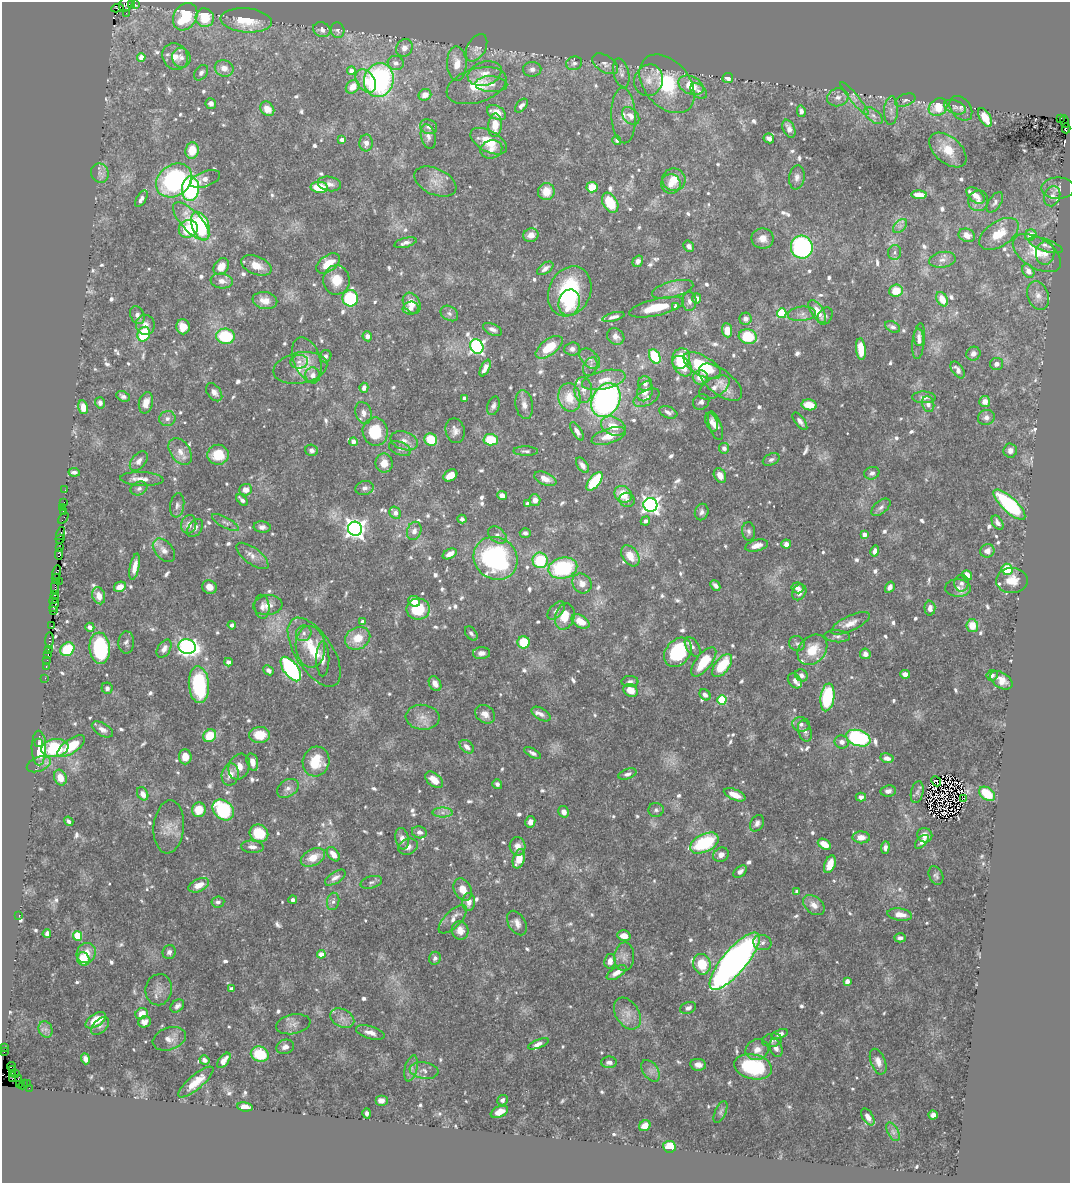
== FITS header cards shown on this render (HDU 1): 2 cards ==
NAXIS1  =                 1068
NAXIS2  =                 1181

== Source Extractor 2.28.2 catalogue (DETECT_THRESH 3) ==
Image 1068 x 1181 px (HDU 1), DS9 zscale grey, 1 PNG px = 1 image px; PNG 1072 x 1185 px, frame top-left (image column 1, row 1181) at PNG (2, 2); each listed source drawn as its Kron ellipse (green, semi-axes under 4 px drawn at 4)
Background 0.979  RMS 0.022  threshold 0.0665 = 3 sigma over >= 5 px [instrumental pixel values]
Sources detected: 865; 3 with non-positive FLUX_AUTO (blend fragments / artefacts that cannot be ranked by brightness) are neither listed nor drawn; of the other 862, the 500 brightest by FLUX_AUTO listed and drawn (362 fainter detections omitted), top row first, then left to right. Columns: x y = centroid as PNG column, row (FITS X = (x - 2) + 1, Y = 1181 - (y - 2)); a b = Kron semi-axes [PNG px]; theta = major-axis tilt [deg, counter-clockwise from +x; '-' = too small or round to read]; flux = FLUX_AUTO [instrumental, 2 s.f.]
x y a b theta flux
126 4 8 6 56 430
132 5 4 3 - 85
136 5 3 3 - 61
117 8 6 4 10 58
126 13 2 2 - 15
185 17 14 11 58 73
205 18 9 9 - 44
246 20 25 12 -5 49
322 30 9 7 -25 7.3
338 30 8 6 -74 4.8
404 48 9 8 - 9.1
477 48 15 9 60 9.3
141 57 4 4 - 17
175 57 14 12 -56 17
181 58 10 9 - 7.9
396 63 8 7 - 6.5
574 63 8 6 20 5
457 64 17 10 -88 22
605 64 14 8 -32 8.8
224 68 9 8 - 12
532 69 9 7 2 7.4
351 71 4 4 - 12
201 73 8 6 51 5.6
485 73 17 11 18 19
621 73 15 7 -75 8.2
728 78 5 5 - 8.9
379 80 17 15 75 290
649 80 16 14 66 20
366 81 13 9 -57 21
491 84 16 8 -2 12
667 84 33 22 -50 98
691 85 13 9 -26 34
477 86 31 17 17 53
353 87 7 6 - 19
699 91 9 6 -41 5.7
425 95 6 5 - 13
838 97 11 9 13 9.7
854 98 21 4 -50 7.7
905 100 11 6 22 4.9
211 104 5 5 - 5.4
521 106 8 4 51 6
938 107 10 8 39 39
955 107 11 6 -22 5.8
961 108 14 9 -53 8.1
267 109 8 6 -52 18
801 111 6 4 -76 5.7
891 111 14 7 86 8.5
497 113 10 6 -28 23
624 116 27 12 -88 21
631 116 10 7 -47 12
873 116 11 6 -41 6.7
985 118 10 5 -60 24
1060 118 3 3 - 250
1065 121 6 3 -73 230
495 125 12 6 86 24
429 127 9 7 -24 6.2
1066 128 5 2 - 40
789 129 9 5 -66 10
428 136 12 7 -75 7.8
769 138 5 4 - 5.7
342 139 4 3 - 8.9
617 140 5 4 - 4.6
489 141 20 10 -28 37
366 143 8 6 88 9.1
491 149 11 9 15 11
192 150 8 6 82 30
948 150 22 13 -40 34
100 173 10 8 -61 7.5
797 177 12 7 82 7.8
205 179 16 7 20 11
174 180 19 15 37 280
674 180 11 11 - 23
435 182 22 13 -25 20
329 184 12 7 -11 8.7
671 184 10 9 - 14
319 187 9 5 -2 46
592 187 5 5 - 35
1058 188 16 10 1 8.8
190 189 12 8 86 180
546 192 8 8 - 25
919 195 8 4 -2 18
975 195 10 6 -40 13
1052 196 10 7 70 8.8
141 199 9 5 59 6.7
978 201 10 10 - 9.7
995 202 12 6 57 5.3
610 203 11 7 -59 49
191 221 24 10 -47 35
201 226 15 8 -70 160
900 226 8 5 45 5.4
188 229 10 8 30 50
999 234 22 12 33 34
531 235 8 6 20 12
967 235 8 6 -22 12
1031 235 6 5 - 17
763 238 11 10 - 13
405 243 11 4 15 6.7
1045 245 18 6 -18 8.6
689 246 6 5 - 7.1
802 247 11 11 - 230
895 252 7 6 - 4.5
1037 253 27 15 -32 42
1045 253 12 9 84 13
942 260 13 8 10 9.8
638 261 6 5 - 5.9
328 263 13 8 35 28
256 265 16 9 -22 22
221 266 9 7 51 18
545 268 9 5 35 8
1028 271 7 5 -57 11
336 280 14 13 - 29
222 281 11 7 -7 11
673 289 21 8 15 14
570 291 26 20 64 140
896 291 7 6 - 28
1038 296 15 10 -71 14
350 298 8 8 - 120
697 298 5 4 - 7.5
942 299 8 5 -62 23
265 301 12 8 -10 18
689 301 9 7 88 6.8
412 303 11 8 -59 18
569 303 13 10 76 63
676 306 4 4 - 11
657 307 28 8 13 42
411 308 8 6 4 10
817 311 13 6 -57 25
449 313 9 7 -33 5.5
782 313 5 4 - 93
802 314 14 7 6 9.3
137 315 9 6 -65 7.6
825 316 9 7 59 4.5
613 317 11 4 14 6.7
746 319 6 6 - 6.4
145 325 10 9 - 11
183 327 7 7 - 21
893 327 8 5 -25 5
492 329 10 5 -25 6.8
727 330 7 5 -85 23
144 334 7 6 - 74
225 336 9 7 -6 85
367 336 5 5 - 8.1
616 336 9 7 -36 10
748 337 9 7 -16 68
919 337 9 5 -84 6.2
919 341 18 6 84 6.5
477 346 7 6 - 380
549 347 16 7 37 48
572 349 8 6 5 6.6
861 349 11 5 -85 31
973 354 7 6 - 8.6
325 356 6 6 - 5.2
655 356 7 5 -62 69
681 358 10 9 - 47
307 359 23 13 -70 26
590 359 12 8 -43 9
299 362 9 7 7 7.4
997 364 6 6 - 7.5
682 366 12 8 -48 31
702 366 21 10 -29 90
590 367 10 6 66 6.2
300 368 27 15 10 31
485 368 9 4 64 11
958 370 9 5 -56 8.1
313 375 8 7 - 10
700 377 7 7 - 17
604 380 22 9 12 21
720 382 26 12 -38 23
645 384 7 7 - 7.7
714 387 17 9 32 12
364 388 5 4 - 8.5
583 390 13 9 -88 12
645 391 10 7 67 13
214 392 10 6 -52 8.3
123 396 7 5 -26 4.8
569 397 14 11 -77 32
924 397 12 6 -2 8.2
464 398 4 3 - 5.5
646 398 14 7 27 8.8
606 400 18 13 63 420
985 401 5 5 - 14
701 402 8 7 - 5.9
100 403 6 5 - 6.8
146 403 11 7 76 13
928 404 8 6 -77 7.9
524 405 14 8 -80 11
809 405 7 5 -11 29
493 406 9 6 71 5.8
83 407 7 5 -77 17
668 412 9 5 -21 5.9
363 413 11 8 -71 9.3
986 418 8 7 - 7.1
167 419 8 7 - 6.8
800 421 10 5 -53 5.7
711 422 10 5 -71 6.7
613 426 13 9 -24 26
715 426 15 6 -70 11
455 431 12 9 -78 9.4
577 431 10 4 -58 8.5
375 432 14 12 -81 60
609 436 18 7 18 24
431 440 6 6 - 41
491 440 7 6 - 49
404 441 14 9 -19 12
353 442 4 4 - 9.7
724 448 5 5 - 5.5
400 449 12 6 -23 6.8
312 450 6 5 - 6.7
1010 450 7 6 - 6.8
180 451 15 9 -57 15
526 451 12 4 -1 4.4
218 455 11 10 - 35
771 459 9 5 22 4.9
139 461 11 7 50 10
384 463 9 8 - 17
582 465 9 5 -55 7.2
74 472 6 3 -7 5
872 473 7 6 - 6
450 475 7 5 32 20
720 475 8 5 -63 16
142 479 21 7 -2 13
545 479 12 6 -23 15
594 481 11 5 51 67
139 488 9 6 24 5.1
364 488 9 7 13 6.6
65 490 2 2 - 6.1
246 490 6 5 - 12
623 494 9 8 - 31
502 495 5 4 - 11
242 500 7 3 -44 5.5
535 500 6 5 - 9.5
627 500 7 7 - 5.1
64 502 2 2 - 18
528 504 4 4 - 12
177 505 12 7 81 6.8
650 505 7 7 - 590
1009 505 20 7 -43 170
63 507 2 2 - 5.8
881 507 11 6 39 6.6
63 512 4 3 - 79
702 512 8 7 - 5.6
395 513 6 5 - 11
63 518 6 2 55 11
462 519 4 4 - 4.5
645 521 5 4 - 5.6
225 523 15 5 -29 6.3
998 523 8 5 -57 6.4
189 524 9 7 75 11
262 527 8 5 -5 6.1
195 528 10 6 54 6.4
355 529 7 7 - 970
414 531 9 7 71 9.6
749 531 9 6 -83 5.1
525 533 5 5 - 5
61 534 6 3 75 71
864 534 4 4 - 8.5
497 535 10 7 -39 6
60 539 5 2 - 7.8
786 544 5 4 - 8.1
757 546 12 5 14 11
59 548 3 2 - 31
164 550 13 8 -49 12
875 551 5 4 - 8.1
987 551 7 6 - 12
59 554 6 4 84 58
450 554 7 4 27 12
252 556 19 8 -37 12
630 556 11 8 -56 22
496 558 23 20 -39 280
540 560 8 7 - 80
135 567 13 4 78 15
563 568 15 10 13 130
1007 569 6 5 - 43
57 572 7 3 76 77
967 575 5 4 - 22
56 579 5 2 - 22
1012 580 16 12 0 24
59 581 2 2 - 21
582 583 10 9 - 12
961 583 8 7 - 6.8
715 585 5 4 - 6.1
55 587 7 2 -90 70
120 587 6 5 - 17
209 587 7 6 - 10
890 587 6 4 58 7.4
797 588 6 5 - 7.5
958 588 13 8 -3 11
799 592 8 6 55 9.3
55 595 4 2 - 30
99 596 9 6 -73 15
54 599 5 3 - 37
414 601 6 5 - 19
54 605 6 3 69 61
268 605 14 10 6 13
262 607 12 7 -84 7.5
930 608 7 5 -89 9.9
418 609 11 10 - 62
556 610 11 6 47 7.3
53 611 4 2 - 16
565 617 13 9 75 27
580 621 10 6 -29 21
362 622 4 3 - 6.4
850 623 21 7 25 16
232 625 4 4 - 5.3
51 626 3 2 - 6.6
972 626 6 6 - 25
90 627 5 4 - 7
304 633 8 7 - 6.2
471 633 8 5 -53 4.6
837 636 13 6 -4 5.4
358 638 13 10 31 31
49 640 8 3 88 73
126 642 11 8 87 6.1
524 642 6 6 - 55
797 644 8 7 - 4.7
187 647 9 7 -17 480
310 647 21 14 -84 35
693 647 11 6 -56 6.2
100 648 15 10 -84 130
67 649 7 6 - 61
164 649 10 6 58 9.9
48 650 3 3 - 70
812 650 17 13 48 38
314 652 39 18 -57 59
678 652 16 12 51 110
481 653 8 6 4 8.2
48 654 3 2 - 47
865 654 5 5 - 8.6
323 659 17 6 90 10
47 660 2 2 - 13
228 662 4 4 - 6.7
704 662 17 8 51 52
46 666 3 2 - 31
722 666 13 7 52 55
291 669 14 7 -54 320
268 670 5 4 - 5.7
905 674 5 4 - 8.9
801 675 6 5 - 7.6
992 675 6 5 - 5.1
45 678 2 2 - 12
1001 680 12 7 -33 15
795 681 8 6 -49 7.4
630 682 8 5 2 6
435 684 8 5 -58 8.9
199 685 18 10 -86 140
107 688 6 5 - 5
630 690 7 6 - 21
705 695 6 5 - 6.8
827 697 14 7 82 120
722 700 5 4 - 89
485 714 11 8 -35 12
541 714 10 6 -30 6.7
423 717 17 12 -5 17
801 724 9 7 -12 6.3
102 729 11 6 -31 9
805 731 11 6 -73 7
260 735 10 8 0 31
210 736 7 6 - 46
858 738 13 7 -18 200
38 742 2 2 - 68
842 742 7 6 - 7.2
71 746 16 7 34 52
467 747 8 5 -41 8.9
39 748 17 7 -89 43
55 748 13 9 8 100
533 753 9 4 -30 5
185 757 7 6 - 17
887 758 7 5 -13 8.9
316 761 15 13 76 43
252 762 9 5 -75 12
39 764 12 7 22 8.3
239 767 13 10 68 15
627 774 9 5 19 5.6
230 775 11 8 78 16
60 778 8 6 -68 19
434 780 10 6 -40 18
936 781 5 2 - 4.7
497 784 5 4 - 5
288 788 12 8 34 9.8
888 791 8 5 6 7.6
917 792 11 6 78 5.5
143 794 7 5 -60 14
987 794 9 6 -37 46
735 795 11 5 -23 19
861 797 5 4 - 5.1
963 798 2 2 - 250
199 810 7 7 - 31
223 810 12 9 -43 130
656 810 7 7 - 4.7
564 812 6 5 - 9.6
443 813 10 5 -1 6.5
69 821 5 4 - 4.9
530 822 5 5 - 8.8
757 823 9 6 60 6.3
169 827 26 15 85 23
419 832 7 6 - 7
259 833 9 8 - 49
925 835 7 7 - 10
861 837 8 6 -1 14
402 839 11 6 -80 8
922 842 8 4 45 6
704 843 15 9 26 100
824 844 7 5 -30 21
518 846 9 8 - 13
252 847 11 6 -3 9.1
408 847 10 7 23 8.8
885 847 6 4 86 5.5
333 854 8 5 -51 15
721 855 8 6 33 10
313 857 13 8 27 23
519 859 10 5 73 27
830 864 9 5 69 23
740 871 7 5 39 5.9
936 876 10 6 -65 4.5
335 878 12 5 33 7.9
371 882 11 6 15 4.8
199 885 11 6 25 19
463 889 12 8 -62 18
797 892 4 4 - 5.8
293 900 4 4 - 4.8
333 901 9 6 79 5.5
218 902 6 5 - 5
469 902 9 6 85 14
814 905 12 8 -39 14
900 915 12 6 -8 17
19 916 3 2 - 20
453 919 18 8 45 12
517 923 13 8 -61 10
460 930 9 8 - 16
47 933 4 4 - 6.2
77 936 4 4 - 62
624 936 7 5 -12 16
900 938 6 4 -3 5.3
762 943 9 7 -13 6.3
169 952 7 6 - 6.2
86 953 10 9 - 19
321 954 4 4 - 22
624 957 14 10 86 11
435 958 6 5 - 5
83 959 7 6 - 35
610 961 7 5 80 9.7
735 961 36 12 50 880
702 964 10 8 -74 46
617 973 11 5 31 11
847 981 4 4 - 14
231 989 4 3 - 5
159 990 16 13 81 13
177 1006 8 5 41 5.3
688 1008 8 5 22 5.7
627 1013 17 11 -58 17
142 1014 6 5 - 17
342 1018 13 9 -27 11
96 1020 11 6 32 33
144 1022 6 5 - 7.8
293 1024 17 9 11 10
100 1026 11 6 44 5.6
46 1029 8 6 -70 5.6
370 1033 15 6 -17 11
780 1034 8 4 19 6.7
169 1039 17 11 19 13
772 1040 10 6 10 6.5
538 1044 11 4 21 7
285 1047 9 7 17 7.9
5 1048 2 2 - 9
776 1048 9 6 -69 7.7
757 1049 12 10 24 14
4 1051 3 2 - 9.7
260 1054 9 7 -19 55
85 1059 5 4 - 7.7
204 1060 5 4 - 5.7
224 1060 9 5 51 9.6
609 1062 8 5 1 5.9
878 1062 13 7 -70 11
698 1065 8 5 -10 8.3
11 1066 4 2 - 29
753 1067 19 12 -13 130
411 1068 13 6 77 8.5
13 1070 2 2 - 10
424 1071 14 8 -8 11
651 1071 12 7 -55 8.2
12 1074 4 3 - 56
15 1074 4 2 - 51
13 1078 3 2 - 26
18 1079 3 2 - 5.4
196 1082 22 7 40 27
19 1084 3 2 - 6.6
27 1084 3 2 - 11
23 1085 5 2 - 26
29 1088 3 2 - 5.9
381 1100 6 5 - 10
502 1100 5 5 - 4.9
245 1107 7 4 -9 14
499 1112 9 5 24 15
721 1112 12 5 67 4.7
367 1113 5 4 - 5.4
933 1115 4 4 - 6.6
868 1117 9 5 -58 9.7
645 1126 6 5 - 16
893 1132 10 5 -63 4.9
670 1147 6 6 - 32
At the frame edge (FLAGS 8, measured only in part): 1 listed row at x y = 126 4
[362 fainter detections neither listed nor drawn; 3 non-positive-flux detections neither listed nor drawn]